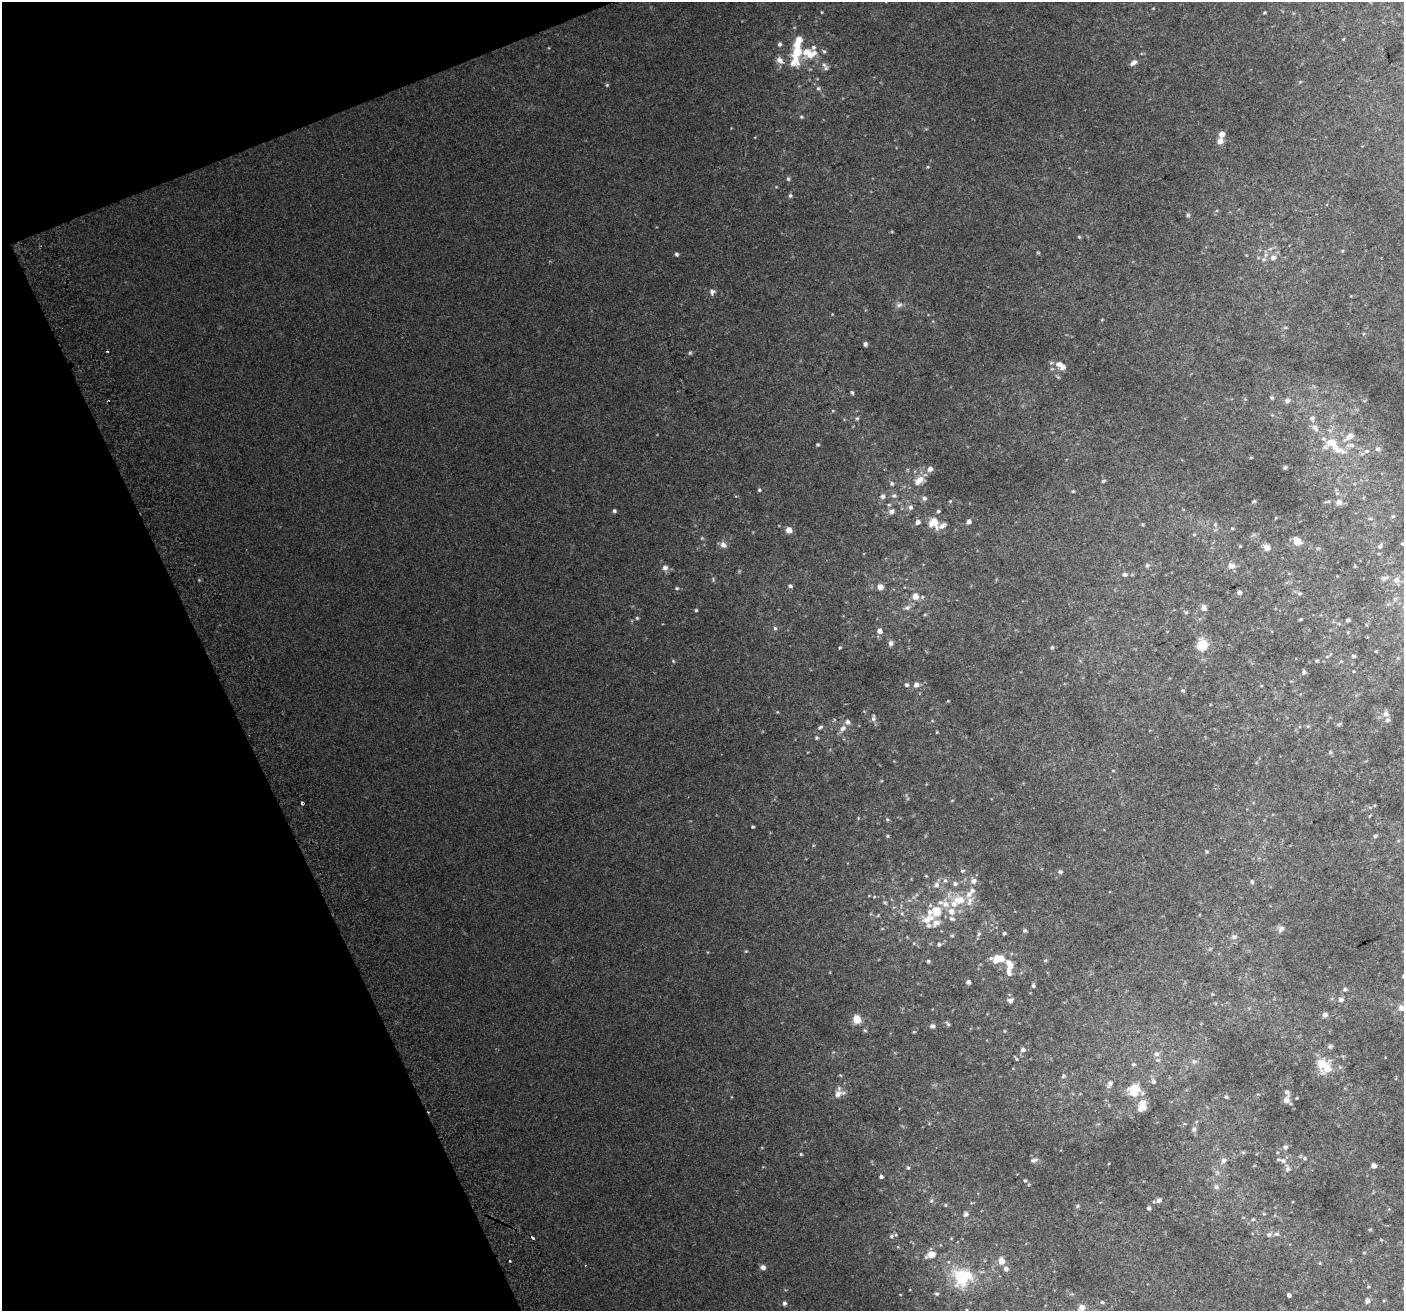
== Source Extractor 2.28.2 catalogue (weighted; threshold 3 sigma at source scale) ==
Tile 5 of 4 x 4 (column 1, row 2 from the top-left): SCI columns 43-1444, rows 2776-4084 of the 5688 x 5494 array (HDU 1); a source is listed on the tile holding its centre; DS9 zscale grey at full resolution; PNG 1406 x 1313 px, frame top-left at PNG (2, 2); no overlay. Shown black and unused: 19% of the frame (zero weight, under 2 of 3 exposures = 2% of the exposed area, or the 3 px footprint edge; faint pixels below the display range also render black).
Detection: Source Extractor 2.28.2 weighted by HDU 2 'WHT'; one run over the whole footprint, this tile lists its part. Background 0.0744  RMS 0.014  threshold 0.063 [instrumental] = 3 sigma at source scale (4.5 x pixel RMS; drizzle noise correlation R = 1.50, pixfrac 1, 0.0396/0.0396 arcsec/px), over >= 5 px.
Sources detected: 258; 1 too faint to see at this stretch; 2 cosmic-ray / hot-pixel residue — not listed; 26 inside a brighter listed object's ellipse — not listed separately; the other 229 listed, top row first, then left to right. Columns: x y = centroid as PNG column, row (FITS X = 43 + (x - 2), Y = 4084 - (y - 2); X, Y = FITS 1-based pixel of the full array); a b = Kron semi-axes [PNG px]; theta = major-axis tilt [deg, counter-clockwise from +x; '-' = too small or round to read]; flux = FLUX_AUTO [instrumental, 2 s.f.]
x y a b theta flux
822 12 4 3 - 1
1264 13 3 3 - 1.4
779 44 6 5 - 3.1
797 52 24 10 73 42
812 54 59 12 32 32
780 60 12 7 -42 7.9
1133 62 8 5 36 5.7
824 65 7 6 - 3.6
1300 82 6 3 19 1.3
607 85 5 4 - 1.8
818 88 5 5 - 2.3
801 117 5 4 - 1.6
1221 134 5 5 - 10
1220 141 6 6 - 9.6
928 167 5 4 - 1.4
788 179 6 5 - 2.3
790 196 5 5 - 2.5
1188 215 5 5 - 2.4
1079 237 5 4 - 1.5
1270 249 6 4 20 2.3
1342 251 5 4 - 1.4
676 254 5 4 - 2.8
1273 257 8 7 - 6
1264 259 7 5 20 3
712 292 8 7 - 4.8
899 305 10 7 18 5
1285 328 6 4 0 1.7
865 344 4 4 - 4
107 351 3 2 - 1.2
690 353 6 5 - 2.1
1062 367 6 6 - 7.6
852 392 5 4 - 2.3
1272 398 5 5 - 2.2
1287 400 7 6 - 5.1
833 411 5 3 - 1.3
857 418 6 5 - 2.4
1315 428 13 8 -48 8.6
1349 436 18 9 40 12
1332 443 18 14 20 30
818 445 4 4 - 1.8
1378 449 7 6 - 4.2
1366 451 7 5 17 3.9
1251 457 5 3 - 1.2
1285 467 5 4 - 2
930 469 6 5 - 6.2
919 480 15 9 36 15
1103 481 6 4 27 1.9
892 483 7 5 -46 3.1
759 490 5 4 - 2
1073 491 4 4 - 1.6
883 496 7 6 - 4.2
894 496 7 7 - 3.8
924 498 6 6 - 4.2
1254 501 5 3 - 1.6
1327 502 10 3 10 2.2
1339 502 5 5 - 9.8
889 505 5 4 - 1.9
910 507 7 6 - 4.4
614 511 4 4 - 3
892 511 6 6 - 6.1
1393 516 5 5 - 2
1370 518 6 4 -18 1.7
918 522 5 5 - 5.7
934 522 14 12 -62 19
969 522 5 4 - 5.7
1215 524 7 5 70 2.8
1232 528 4 4 - 1.4
789 530 5 5 - 15
1194 534 5 4 - 1.6
702 538 5 4 - 1.6
1297 542 7 6 - 20
1403 544 3 3 - 2
723 545 9 7 -46 7
1240 546 4 3 - 1.4
1380 546 8 6 53 3.1
1267 548 6 5 - 15
1317 548 5 3 - 1.6
1147 565 6 6 - 2.6
1231 566 9 6 -5 9.3
1355 566 3 3 - 1.3
665 568 8 8 - 6.3
1125 574 5 5 - 3.1
1384 578 11 6 20 4.4
713 579 7 4 -81 2
1396 580 8 8 - 7.7
790 586 5 5 - 2.9
880 587 5 5 - 10
677 588 6 4 11 2.2
1239 592 4 4 - 4.7
1299 593 6 5 - 2.6
915 596 6 6 - 11
922 597 5 5 - 2.1
908 607 7 6 - 4.1
1204 608 7 6 - 6.8
696 610 4 4 - 1.7
1186 612 5 5 - 2.1
637 618 4 4 - 1.8
1300 619 4 3 - 1.8
1347 620 4 4 - 2.4
775 628 5 5 - 2.2
880 631 6 5 - 6.8
891 643 7 5 79 3.8
1202 645 9 8 - 37
1052 647 5 5 - 2.2
840 648 4 3 - 1.4
1376 651 4 3 - 1.2
1353 656 5 4 - 2.7
1327 657 5 3 - 1.3
673 661 5 4 - 1.5
1316 661 4 4 - 1.7
1341 661 5 3 - 1.4
1304 672 5 5 - 3.1
906 685 5 5 - 2.9
916 685 6 5 - 6.9
1183 690 5 4 - 2
948 701 4 3 - 1
778 712 5 3 - 1.1
1386 714 7 7 - 5.6
873 718 10 6 -89 4.1
1339 724 7 4 33 2
820 727 7 4 30 2.6
843 728 10 6 44 6.4
937 732 3 3 - 1.2
817 738 5 5 - 1.9
1330 752 6 5 - 2
1113 770 5 3 - 1
881 781 5 4 - 1.2
887 819 5 5 - 1.7
753 827 3 3 - 1.7
887 836 4 4 - 1.6
1375 836 5 5 - 1.9
1207 852 5 4 - 1.6
962 871 5 5 - 2.2
1060 872 6 5 - 2.5
945 880 6 5 - 3.1
973 881 9 7 24 6.5
1252 882 7 5 -75 2.3
955 883 6 6 - 4
937 885 9 7 87 5.8
972 890 7 6 - 4.6
959 900 18 12 -2 28
884 902 6 4 -45 1.8
940 902 8 6 -8 4.6
951 911 7 7 - 10
936 912 9 7 -73 30
928 919 18 10 27 19
952 919 10 7 -24 4.5
1281 929 10 7 54 5.4
1024 930 5 5 - 2.1
1004 933 4 3 - 2.1
979 934 7 5 67 2.7
952 936 5 4 - 1.8
1234 937 7 6 - 4.9
939 944 5 4 - 2.9
746 951 4 4 - 1.4
998 959 14 7 1 25
1045 960 6 4 1 1.5
928 961 4 4 - 2.2
1010 965 14 9 -78 16
968 982 4 4 - 4.4
1033 986 5 4 - 2.7
1345 989 6 5 - 3.1
1212 994 4 3 - 1.1
1010 1000 7 6 - 5
1341 1000 6 5 - 4.5
1401 1008 6 6 - 11
1325 1015 6 6 - 4.8
857 1019 5 5 - 54
948 1024 7 4 -52 2.3
932 1026 6 6 - 3.9
865 1030 6 4 -29 1.6
1005 1031 5 3 - 1.2
914 1032 5 4 - 1.4
1330 1046 7 6 - 2.7
1023 1050 7 6 - 4.4
1157 1054 7 7 - 4.3
1016 1058 7 3 -53 1.7
1194 1061 7 6 - 3.4
1133 1064 5 4 - 2
1328 1069 10 8 44 26
1063 1076 6 5 - 2.5
1153 1081 7 6 - 3.2
1109 1084 10 6 61 5.4
1136 1089 8 6 -11 39
838 1094 11 9 45 9.4
1226 1097 5 5 - 2
1296 1098 3 3 - 1.2
1286 1100 9 7 70 5.7
1142 1108 10 7 24 11
1194 1129 7 6 - 4.2
1285 1147 6 6 - 4.1
1243 1152 6 5 - 1.9
801 1154 4 3 - 1.5
1304 1158 7 6 - 3
1034 1160 10 5 13 3.9
1223 1161 8 6 34 5.6
1283 1161 8 7 - 5.7
1374 1166 4 4 - 8
908 1168 5 4 - 2.1
1288 1168 10 7 -79 5.1
881 1177 4 4 - 3.9
1025 1180 5 4 - 1.8
1216 1187 8 7 - 4.7
1159 1200 5 5 - 4.8
931 1201 6 5 - 2.4
945 1205 4 4 - 1.3
1077 1206 6 4 24 2.1
1149 1208 5 4 - 3.2
966 1214 6 6 - 4.2
1264 1214 5 4 - 1.7
1253 1219 6 4 24 2.1
1276 1234 7 6 - 3.8
1269 1235 7 7 - 4
891 1236 7 7 - 3.7
533 1238 5 3 - 4.2
1364 1253 5 3 - 1.2
931 1254 11 7 19 13
510 1261 3 3 - 2.4
1001 1261 6 5 - 18
763 1267 6 5 - 4.9
1006 1269 6 5 - 5.3
962 1277 30 27 -9 69
937 1294 6 5 - 2.6
1289 1295 4 4 - 4.2
1367 1301 7 6 - 4.8
1102 1302 5 4 - 2.1
784 1303 5 4 - 3.3
1082 1308 8 6 84 13
967 1310 5 3 - 1.2
Isophote crosses this tile's border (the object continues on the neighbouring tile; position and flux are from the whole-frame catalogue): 4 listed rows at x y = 1403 544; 1401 1008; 1082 1308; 967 1310